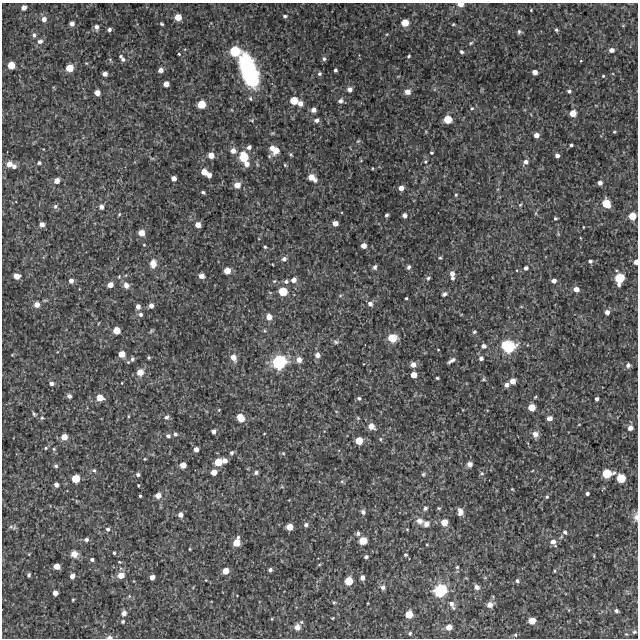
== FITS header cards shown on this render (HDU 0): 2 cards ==
NAXIS1  =                  636 /Length X axis
NAXIS2  =                  636 /Length Y axis

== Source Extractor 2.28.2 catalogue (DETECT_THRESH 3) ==
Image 636 x 636 px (HDU 0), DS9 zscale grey, 1 PNG px = 1 image px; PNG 640 x 640 px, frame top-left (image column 1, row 636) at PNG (2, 3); no overlay
Background 3710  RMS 230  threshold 702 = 3 sigma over >= 5 px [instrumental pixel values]
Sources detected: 277; all 277 listed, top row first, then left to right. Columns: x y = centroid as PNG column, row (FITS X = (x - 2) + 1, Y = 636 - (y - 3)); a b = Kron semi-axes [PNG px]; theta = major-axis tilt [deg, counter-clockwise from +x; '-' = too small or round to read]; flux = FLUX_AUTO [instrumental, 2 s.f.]
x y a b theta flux
460 4 6 4 -3 1.2e+05
24 8 5 4 - 8.3e+04
531 10 4 2 - 1.2e+04
285 16 5 4 - 3.4e+04
178 17 6 5 - 1.9e+05
44 19 6 6 - 8.4e+04
72 23 4 4 - 7.5e+04
405 23 7 6 - 2.2e+05
162 24 4 3 - 2.0e+04
453 24 3 3 - 1.7e+04
623 25 5 3 - 1.4e+04
96 27 6 5 - 6.6e+04
109 29 5 4 - 4.2e+04
556 30 5 4 - 2.4e+04
519 32 6 5 - 3.2e+04
34 35 7 5 -79 4.2e+04
40 41 8 6 12 5.7e+04
471 43 5 4 - 2.1e+04
611 50 6 5 - 6.9e+04
235 51 9 9 - 4.9e+05
461 52 4 4 - 3.4e+04
179 54 3 3 - 2.0e+04
120 56 4 3 - 2.1e+04
409 56 5 4 - 2.4e+04
123 59 5 5 - 3.4e+04
324 59 6 5 - 3.5e+04
581 61 3 2 - 1.2e+04
86 63 5 3 - 1.4e+04
11 65 6 6 - 2.2e+05
69 68 6 6 - 2.4e+05
160 70 5 4 - 7.7e+04
249 70 34 15 -72 1.9e+06
335 70 4 3 - 3.3e+04
535 72 5 4 - 9.9e+04
105 74 4 4 - 7.4e+04
319 74 5 5 - 3.2e+04
603 76 3 3 - 1.8e+04
166 84 5 4 - 1.1e+05
350 89 5 5 - 8.0e+04
569 91 5 4 - 3.6e+04
407 92 6 6 - 1.2e+05
97 93 5 5 - 1.2e+05
294 100 7 6 - 2.6e+05
340 101 7 6 - 6.3e+04
201 104 6 6 - 2.8e+05
300 104 6 5 - 9.2e+04
472 108 5 4 - 2.4e+04
314 110 5 5 - 8.8e+04
573 113 6 5 - 1.6e+05
448 119 6 6 - 2.7e+05
317 120 6 5 - 5.9e+04
614 132 4 3 - 1.8e+04
536 135 5 5 - 9.7e+04
358 141 6 4 44 1.8e+04
571 145 3 3 - 2.4e+04
249 147 5 5 - 5.4e+04
272 148 6 6 - 1.0e+05
276 150 9 6 54 1.6e+05
233 151 6 5 - 9.8e+04
431 153 4 3 - 2.1e+04
291 154 6 4 -56 2.0e+04
211 155 5 5 - 1.4e+05
557 156 4 4 - 5.7e+04
244 157 9 8 - 4.0e+05
425 162 6 5 - 3.0e+04
526 162 6 5 - 7.2e+04
39 163 5 5 - 2.6e+04
9 164 7 6 - 1.2e+05
247 164 6 5 - 8.8e+04
285 165 4 3 - 1.7e+04
14 166 6 5 - 5.6e+04
372 168 4 3 - 1.3e+04
204 172 5 5 - 1.5e+05
209 175 4 4 - 7.1e+04
174 178 4 4 - 8.6e+04
312 178 11 6 -38 1.3e+05
57 180 5 5 - 1.1e+05
600 183 5 5 - 6.4e+04
237 185 6 6 - 1.5e+05
401 188 5 5 - 9.7e+04
203 192 4 3 - 2.6e+04
456 195 5 4 - 1.9e+04
606 203 8 7 - 3.1e+05
520 205 5 5 - 2.1e+04
55 206 7 6 - 3.9e+04
101 207 6 5 - 5.9e+04
536 213 6 4 72 1.9e+04
119 214 5 4 - 1.7e+04
386 215 4 3 - 3.1e+04
404 215 5 4 - 6.7e+04
632 216 6 6 - 2.3e+05
555 218 4 3 - 2.0e+04
335 223 5 4 - 1.1e+05
42 224 5 5 - 8.2e+04
198 225 5 5 - 1.1e+05
583 227 3 2 - 1.1e+04
141 233 6 5 - 1.6e+05
364 246 5 5 - 9.9e+04
265 247 4 3 - 2.1e+04
440 258 4 4 - 1.9e+04
284 259 6 5 - 5.8e+04
590 261 5 4 - 3.3e+04
636 262 5 3 - 8.0e+04
153 264 10 7 83 1.3e+05
375 267 6 5 - 4.3e+04
409 267 5 4 - 3.6e+04
526 268 5 4 - 4.5e+04
227 271 5 5 - 1.7e+05
452 274 6 5 - 8.1e+04
17 276 6 5 - 1.4e+05
201 276 5 5 - 9.4e+04
428 278 5 4 - 2.6e+04
452 278 4 4 - 3.2e+04
619 278 9 7 79 4.1e+05
294 280 6 5 - 9.8e+04
71 281 5 5 - 7.0e+04
286 281 6 5 - 4.6e+04
554 281 5 5 - 6.5e+04
110 285 5 5 - 1.1e+05
126 285 8 6 -53 8.4e+04
576 289 5 5 - 1.0e+05
283 291 8 7 - 3.2e+05
444 294 6 5 - 3.9e+04
340 296 6 3 20 1.8e+04
406 298 3 3 - 1.7e+04
370 304 6 6 - 6.1e+04
37 305 5 5 - 1.1e+05
138 306 5 5 - 6.8e+04
151 306 5 4 - 7.8e+04
607 312 5 5 - 6.8e+04
141 314 5 5 - 3.7e+04
269 317 6 6 - 1.2e+05
117 330 6 5 - 2.0e+05
151 331 6 4 46 1.9e+04
474 332 5 4 - 2.5e+04
392 338 8 7 - 3.3e+05
336 342 8 5 -20 3.4e+04
484 346 5 5 - 5.5e+04
508 346 13 10 -15 7.8e+05
438 350 3 2 - 1.0e+04
122 354 6 5 - 1.7e+05
12 355 5 3 - 1.4e+04
317 355 6 6 - 8.0e+04
148 357 3 3 - 1.9e+04
233 357 7 6 - 1.3e+05
481 358 5 5 - 5.0e+04
132 359 7 6 - 3.7e+04
299 360 6 6 - 1.1e+05
451 361 8 3 30 5.0e+04
279 362 13 11 25 8.7e+05
364 364 2 2 - 8.2e+03
413 365 6 6 - 1.1e+05
628 365 6 6 - 4.9e+04
140 372 7 7 - 1.4e+05
414 375 5 5 - 1.3e+05
437 378 3 3 - 2.0e+04
483 379 5 5 - 2.1e+04
512 381 5 5 - 1.1e+05
51 383 5 4 - 5.6e+04
122 383 2 2 - 1.3e+04
507 385 5 4 - 6.2e+04
69 396 5 4 - 5.6e+04
535 397 5 3 - 1.7e+04
100 398 7 6 - 1.8e+05
359 398 5 5 - 3.4e+04
597 399 4 3 - 3.9e+04
532 407 6 5 - 2.0e+05
219 410 4 3 - 1.6e+04
34 414 5 4 - 2.3e+04
128 416 4 3 - 1.4e+04
166 417 7 5 35 4.5e+04
42 418 6 5 - 2.6e+04
240 418 7 6 - 2.7e+05
358 418 5 4 - 1.9e+04
549 418 5 5 - 8.9e+04
371 426 7 6 - 1.3e+05
630 428 6 5 - 8.3e+04
214 431 4 4 - 5.7e+04
175 434 5 4 - 3.6e+04
264 434 3 2 - 1.1e+04
535 434 7 7 - 9.1e+04
168 436 5 4 - 4.0e+04
64 437 6 6 - 1.5e+05
380 439 5 4 - 1.9e+04
359 441 6 6 - 2.3e+05
46 448 5 4 - 2.3e+04
54 449 5 4 - 2.1e+04
196 449 4 4 - 8.0e+04
231 453 6 5 - 3.5e+04
283 453 5 4 - 1.9e+04
145 459 3 3 - 1.3e+04
224 461 5 5 - 9.0e+04
218 462 7 6 - 2.5e+05
470 464 5 5 - 8.0e+04
183 465 5 5 - 1.5e+05
56 466 5 5 - 3.2e+04
94 470 6 5 - 2.8e+04
214 472 6 5 - 1.4e+05
256 473 6 5 - 3.8e+04
482 473 6 5 - 2.5e+04
423 474 6 5 - 2.5e+04
607 474 9 7 9 3.7e+05
138 475 5 4 - 3.5e+04
621 478 7 7 - 3.2e+05
76 479 6 6 - 2.8e+05
342 481 6 4 -1 2.3e+04
56 485 4 4 - 6.9e+04
138 485 3 2 - 1.3e+04
282 487 6 4 -18 1.9e+04
512 489 4 3 - 1.3e+04
587 493 4 3 - 3.9e+04
158 495 7 6 - 9.9e+04
140 496 3 3 - 1.9e+04
547 497 5 4 - 2.3e+04
425 508 6 6 - 4.2e+04
439 508 5 4 - 1.9e+04
363 512 6 5 - 4.5e+04
460 512 8 6 -84 9.4e+04
180 515 5 5 - 7.6e+04
636 517 11 6 -88 6.6e+04
420 521 10 8 -21 9.8e+04
444 522 6 6 - 1.8e+05
426 524 9 8 - 8.1e+04
306 525 5 5 - 4.8e+04
11 527 8 7 - 4.9e+04
289 527 5 5 - 1.7e+05
108 529 5 5 - 3.8e+04
565 532 6 5 - 3.4e+04
358 533 5 5 - 4.4e+04
86 540 6 5 - 4.4e+04
363 541 7 6 - 2.6e+05
237 542 8 6 71 2.4e+05
553 542 8 6 -59 9.6e+04
427 545 5 3 - 1.4e+04
190 549 3 2 - 1.3e+04
114 553 3 3 - 2.1e+04
74 554 9 9 - 1.1e+05
405 555 5 5 - 2.8e+04
594 556 5 3 - 1.3e+04
366 557 4 4 - 4.1e+04
92 559 4 4 - 3.5e+04
119 562 4 3 - 1.4e+04
319 565 6 3 19 1.6e+04
57 566 5 5 - 1.5e+05
457 567 5 5 - 2.0e+04
270 570 5 4 - 4.2e+04
226 571 6 5 - 1.5e+05
554 571 5 3 - 1.6e+04
29 575 5 4 - 3.0e+04
121 575 7 6 - 1.6e+05
72 576 5 4 - 7.9e+04
152 577 5 4 - 8.7e+04
362 578 5 4 - 6.9e+04
206 580 3 3 - 1.1e+04
349 581 6 6 - 2.7e+05
517 581 5 5 - 4.0e+04
383 587 6 6 - 4.7e+04
477 587 6 5 - 7.5e+04
440 590 12 11 - 7.4e+05
55 593 5 4 - 9.2e+04
73 600 3 3 - 1.6e+04
334 602 5 4 - 1.9e+04
452 604 13 6 -64 8.9e+04
490 605 7 6 - 1.1e+05
616 611 5 4 - 3.6e+04
124 613 6 5 - 7.5e+04
409 614 6 6 - 2.2e+05
333 618 3 2 - 1.3e+04
123 621 4 4 - 2.6e+04
532 621 6 5 - 1.8e+05
297 627 6 6 - 1.2e+05
449 627 6 5 - 1.4e+05
634 632 6 5 - 2.9e+04
410 633 4 4 - 2.1e+04
626 634 6 3 -43 1.8e+04
515 635 5 4 - 2.2e+04
109 637 6 3 2 6.2e+04
At the frame edge (FLAGS 8, measured only in part): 4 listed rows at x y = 460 4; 636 262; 636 517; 109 637